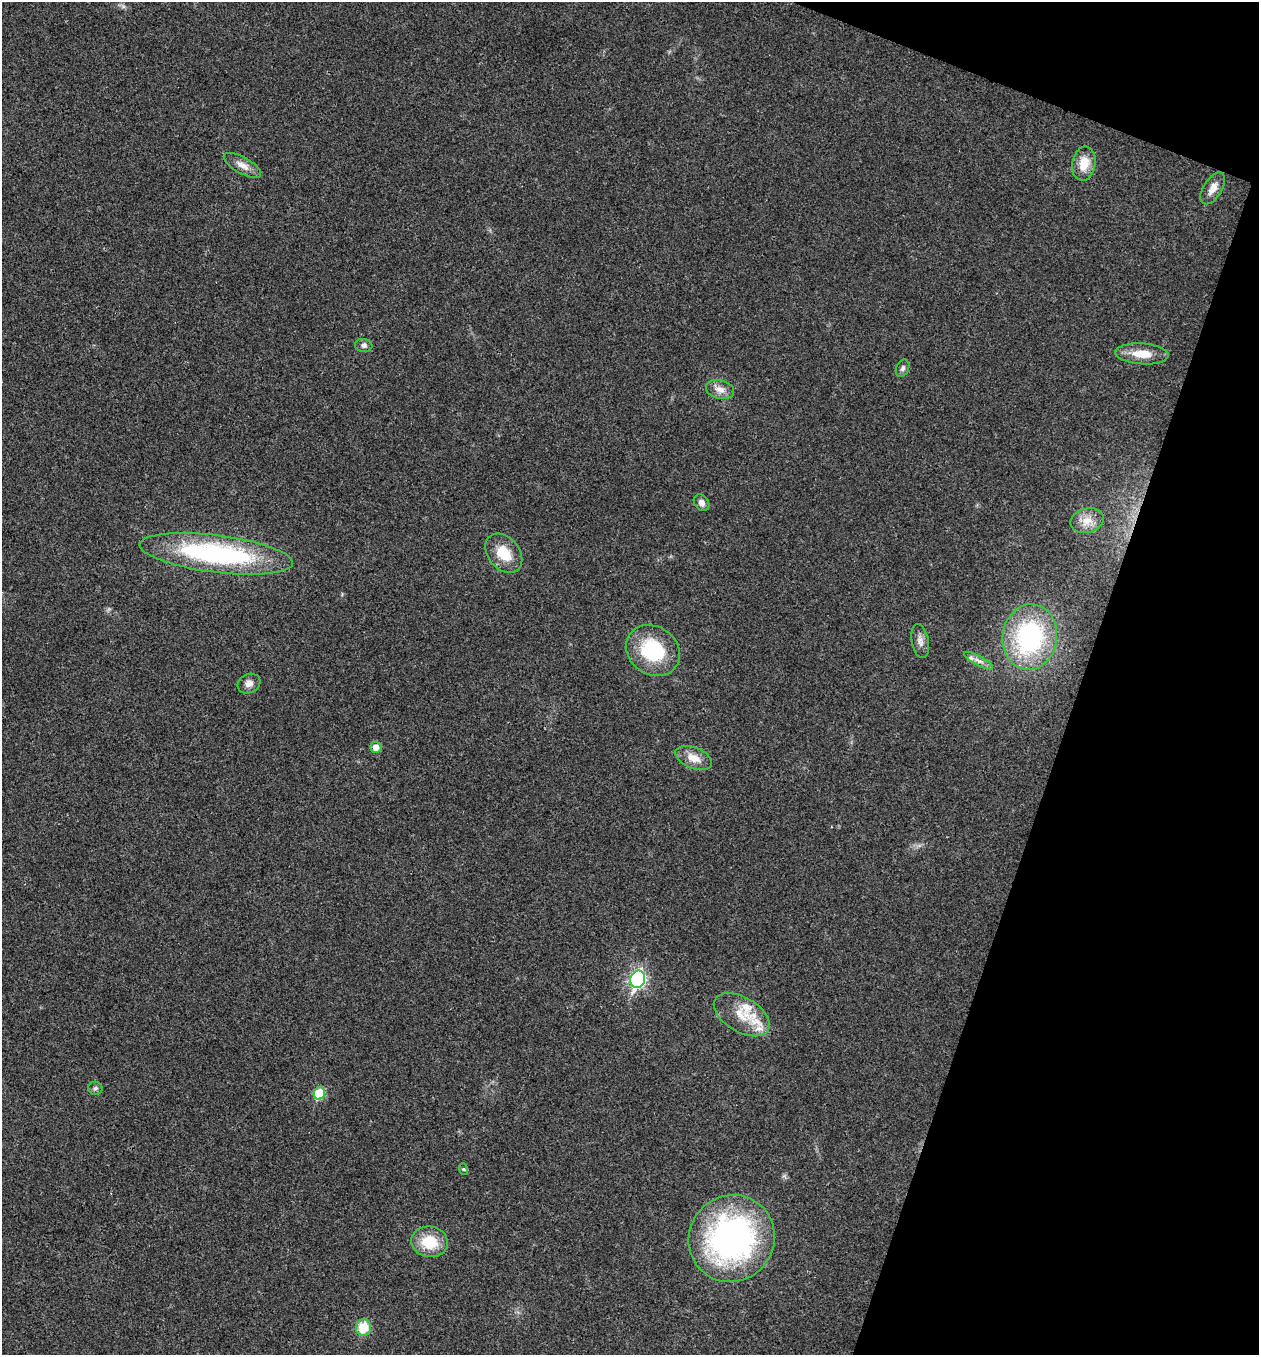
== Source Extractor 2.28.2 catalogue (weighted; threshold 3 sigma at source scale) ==
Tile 8 of 4 x 4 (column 4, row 2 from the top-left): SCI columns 4039-5295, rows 2707-4059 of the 5431 x 5417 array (HDU 1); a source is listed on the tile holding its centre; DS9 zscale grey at full resolution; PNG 1261 x 1357 px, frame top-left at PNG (2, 2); each listed source drawn as its Kron ellipse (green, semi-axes under 4 px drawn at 4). Shown black and unused: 17% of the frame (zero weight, under 3 of 4 exposures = <1% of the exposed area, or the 3 px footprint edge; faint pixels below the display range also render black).
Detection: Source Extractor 2.28.2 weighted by HDU 2 'WHT'; one run over the whole footprint, this tile lists its part. Background 0.0216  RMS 0.004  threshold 0.0179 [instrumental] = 3 sigma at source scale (4.5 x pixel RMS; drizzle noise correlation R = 1.50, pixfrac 1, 0.05/0.05 arcsec/px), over >= 5 px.
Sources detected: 29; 3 inside a brighter listed object's ellipse — not listed separately; the other 26 listed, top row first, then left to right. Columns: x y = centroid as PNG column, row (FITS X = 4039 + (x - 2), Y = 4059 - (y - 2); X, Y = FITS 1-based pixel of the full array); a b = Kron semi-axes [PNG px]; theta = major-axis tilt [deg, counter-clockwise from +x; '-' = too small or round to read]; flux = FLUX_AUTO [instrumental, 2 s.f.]
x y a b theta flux
1084 163 17 11 80 7
242 165 21 8 -29 3.8
1213 188 18 9 58 3.8
364 345 9 6 -5 1.3
1142 354 27 10 -4 7.5
903 368 9 6 65 1.2
720 389 14 9 -13 3.3
701 503 9 7 -53 2.1
1087 521 17 12 13 5.2
504 553 22 15 -51 9.8
216 554 77 18 -7 74
1030 637 33 27 81 59
920 641 17 8 -79 2.6
653 650 28 24 -35 26
978 661 16 4 -28 2.1
249 684 12 9 28 2.3
376 747 5 5 - 3.6
694 758 19 10 -22 5.4
638 979 9 7 68 98
742 1015 31 17 -30 11
95 1088 7 6 - 1
319 1093 6 5 - 17
463 1169 6 4 -71 0.54
732 1238 44 42 51 120
430 1242 19 15 -10 12
363 1327 8 7 - 11